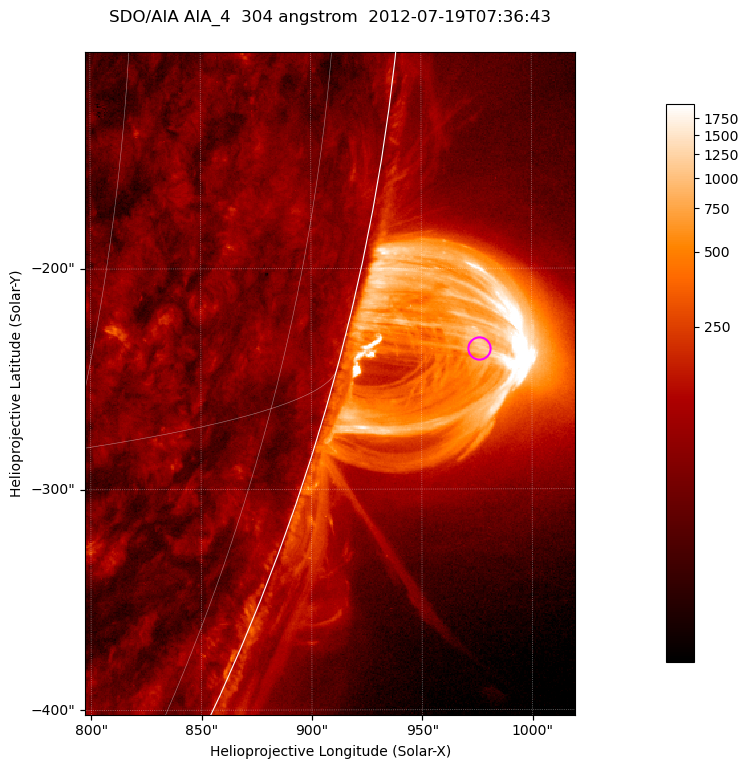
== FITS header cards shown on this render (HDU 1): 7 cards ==
TELESCOP= 'SDO/AIA '           / For AIA: SDO/AIA
INSTRUME= 'AIA_4   '           / For AIA: AIA_ATA1, AIA_ATA2, AIA_ATA3 or AIA_AT
WAVELNTH=                  304 / [angstrom] Wavelength
WAVEUNIT= 'angstrom'           / Wavelength unit: angstrom
DATE-OBS= '2012-07-19T07:36:43.128' / [ISO] Date when observation started; ISO 8
CTYPE1  = 'HPLN-TAN'           / CTYPE1; Typically HPLN
CTYPE2  = 'HPLT-TAN'           / CTYPE2; Typically HPLT

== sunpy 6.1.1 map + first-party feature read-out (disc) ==
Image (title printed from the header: SDO/AIA AIA_4  304 angstrom  2012-07-19T07:36:43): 370 x 500 px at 0.6 arcsec/px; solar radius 944 arcsec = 1573 px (partial field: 1.2% of the solar disc is inside the frame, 49% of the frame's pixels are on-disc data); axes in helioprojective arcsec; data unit not stated in the header (colour bar unlabelled)
Orientation: roll -0.132 deg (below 1 deg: not rotated)
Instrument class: DISC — disc imager (sunpy class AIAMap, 304 A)
Bright regions (active regions / flare kernels): reference = the on-disc median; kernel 3 px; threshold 5 sigma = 120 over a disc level ~61.6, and >= 1.15x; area >= 185 px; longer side >= 4 px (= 2.4 arcsec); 0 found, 0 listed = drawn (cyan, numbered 1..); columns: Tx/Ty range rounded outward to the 2 arcsec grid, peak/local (2 s.f.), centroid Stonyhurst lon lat
Off-limb structures (1.02-1.3 R_sun): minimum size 92 px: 3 found; the strongest spans PA ~250..260 deg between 1.02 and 1.14 R_sun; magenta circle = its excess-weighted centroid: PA ~255 deg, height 1.06 R_sun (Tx ~976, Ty ~-236 arcsec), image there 20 x the reference